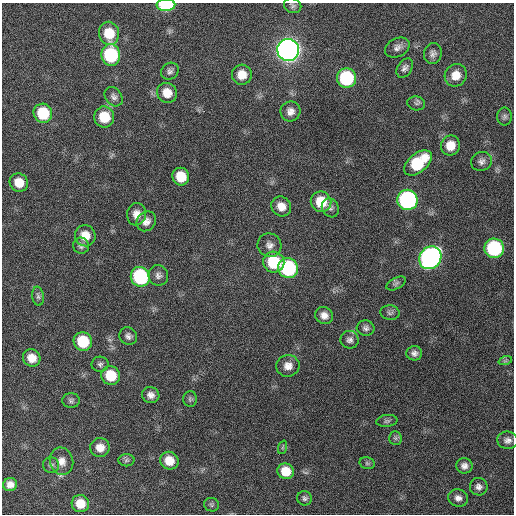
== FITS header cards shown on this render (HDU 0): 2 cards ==
NAXIS1  =                  512 / Axis length
NAXIS2  =                  512 / Axis length

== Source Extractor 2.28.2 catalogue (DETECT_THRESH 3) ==
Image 512 x 512 px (HDU 0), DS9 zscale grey, 1 PNG px = 1 image px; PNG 516 x 516 px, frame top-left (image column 1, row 512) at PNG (2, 3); each listed source drawn as its Kron ellipse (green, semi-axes under 4 px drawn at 4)
Background 131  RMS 12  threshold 35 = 3 sigma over >= 5 px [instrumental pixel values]
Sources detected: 74; all 74 listed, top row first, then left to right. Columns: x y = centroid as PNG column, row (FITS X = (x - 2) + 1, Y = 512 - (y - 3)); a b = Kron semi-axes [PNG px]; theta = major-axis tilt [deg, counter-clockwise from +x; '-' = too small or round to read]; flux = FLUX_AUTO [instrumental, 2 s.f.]
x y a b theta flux
166 5 9 6 1 54000
293 6 9 7 -22 2200
109 33 11 10 - 21000
397 47 13 9 27 4300
288 50 11 11 - 770000
433 54 10 8 79 3500
111 55 11 9 -82 66000
405 68 10 7 56 3000
170 71 9 8 - 2900
242 75 10 10 - 11000
456 75 12 10 51 10000
346 78 10 9 - 62000
167 93 10 9 - 11000
114 97 10 8 -53 3200
416 103 9 7 -12 2000
290 111 10 10 - 5200
43 113 10 9 - 34000
504 116 9 7 89 2500
104 117 10 10 - 21000
450 145 10 9 - 12000
481 161 10 9 - 4000
418 163 16 9 40 44000
181 177 9 8 - 17000
19 183 9 9 - 13000
407 200 10 10 - 160000
321 202 10 10 - 21000
281 206 10 9 - 7900
330 208 10 8 -60 2400
136 214 11 9 81 6500
146 221 10 9 - 5400
85 236 10 10 - 12000
269 245 12 11 - 5300
81 246 8 8 - 2600
494 248 10 9 - 87000
430 258 12 10 54 280000
274 262 11 10 - 38000
288 268 10 9 - 89000
158 275 10 10 - 3800
140 277 10 9 - 83000
396 283 10 5 28 2000
38 296 9 6 -81 2300
390 313 10 7 -5 2400
324 315 9 8 - 5400
366 328 9 7 -4 2800
128 336 9 8 - 3100
350 340 9 9 - 3300
83 342 9 9 - 31000
414 353 8 7 - 3300
32 358 9 8 - 9600
505 361 7 4 18 1400
100 364 8 7 - 2300
288 366 11 11 - 7000
111 376 9 9 - 22000
151 395 9 8 - 4600
190 399 8 7 - 1900
71 400 9 7 0 2300
387 421 10 6 7 2000
395 438 7 6 - 1900
507 440 10 8 -7 3900
283 447 7 4 71 1400
100 448 9 9 - 8200
126 460 8 6 2 1900
62 461 14 11 -76 7500
169 461 9 8 - 12000
367 463 8 6 -13 1600
51 465 8 8 - 2500
464 466 8 7 - 3900
286 471 8 7 - 15000
10 484 7 6 - 5800
479 487 9 8 - 3600
305 498 7 7 - 2000
458 498 10 8 -19 4300
80 504 9 8 - 13000
211 505 7 6 - 1900
At the frame edge (FLAGS 8, measured only in part): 1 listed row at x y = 166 5